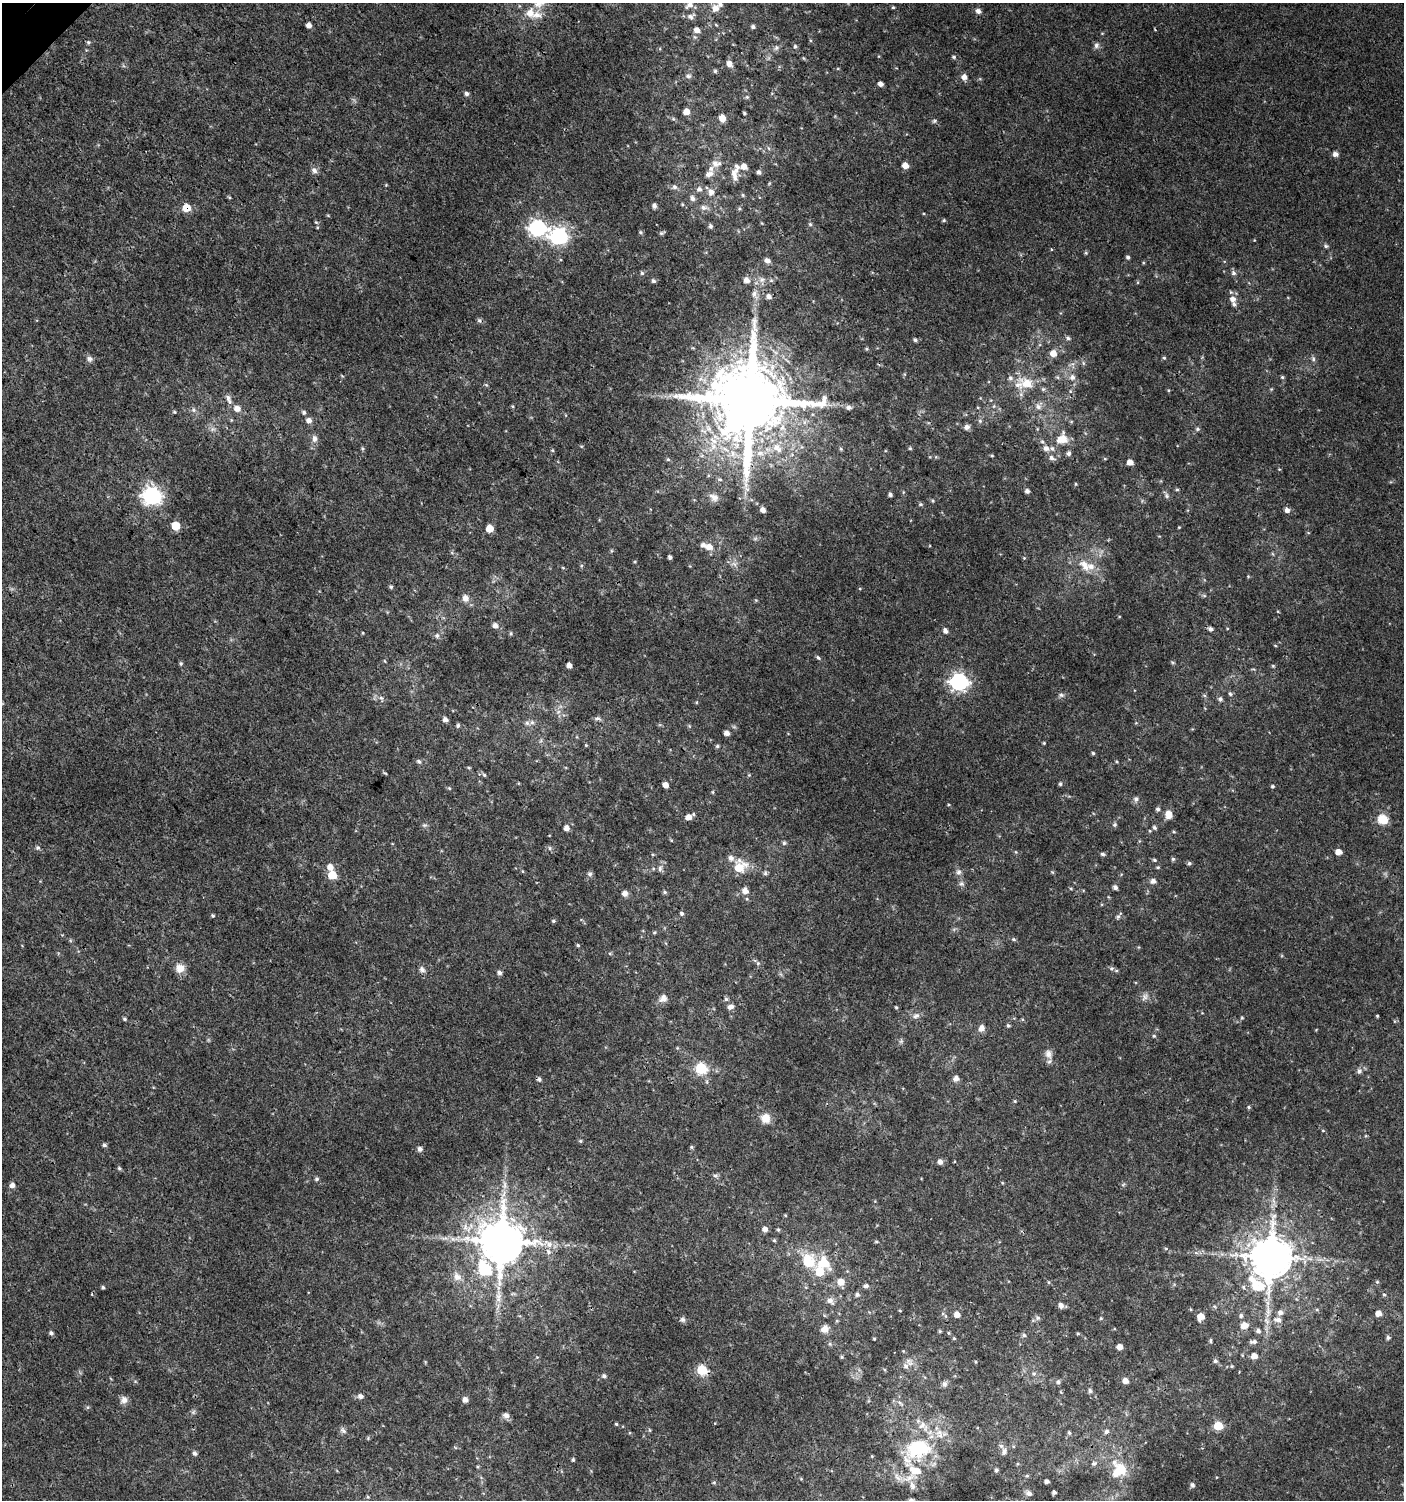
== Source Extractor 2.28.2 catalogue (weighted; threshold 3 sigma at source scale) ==
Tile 11 of 4 x 4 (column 3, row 3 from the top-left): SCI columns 3012-4413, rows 1532-3029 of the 6061 x 6086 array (HDU 1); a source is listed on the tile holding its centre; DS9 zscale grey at full resolution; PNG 1406 x 1502 px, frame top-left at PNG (2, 3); no overlay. Shown black and unused: <1% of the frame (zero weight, under 3 of 4 exposures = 4% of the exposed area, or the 3 px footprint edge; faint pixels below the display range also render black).
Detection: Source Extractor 2.28.2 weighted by HDU 2 'WHT'; one run over the whole footprint, this tile lists its part. Background 0.00379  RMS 0.0021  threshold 0.00932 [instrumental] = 3 sigma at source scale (4.5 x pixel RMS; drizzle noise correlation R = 1.50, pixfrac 1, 0.0396/0.0396 arcsec/px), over >= 5 px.
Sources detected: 367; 2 cosmic-ray / hot-pixel residue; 2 long thin detections or spike segments (spike, bleed or trail) — not listed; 21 inside a brighter listed object's ellipse — not listed separately; the other 342 listed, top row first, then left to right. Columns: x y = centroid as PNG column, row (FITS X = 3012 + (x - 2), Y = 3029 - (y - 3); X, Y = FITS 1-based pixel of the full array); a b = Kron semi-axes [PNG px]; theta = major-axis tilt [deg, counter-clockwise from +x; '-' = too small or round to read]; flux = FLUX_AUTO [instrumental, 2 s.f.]
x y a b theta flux
539 3 22 14 28 4.3
690 5 12 8 37 1.5
893 7 4 4 - 0.23
715 8 8 8 - 1.7
978 11 6 5 - 0.85
691 16 11 7 26 0.91
309 25 4 4 - 1.1
753 27 6 5 - 0.55
697 30 6 5 - 1.3
88 42 6 5 - 0.33
1096 45 9 7 75 0.68
795 46 6 5 - 0.45
776 48 8 7 - 0.62
954 57 6 4 -15 0.32
729 64 8 6 -54 0.99
715 71 5 5 - 0.3
688 76 8 6 -9 0.51
964 77 6 6 - 1.2
881 84 4 4 - 0.82
466 94 6 5 - 0.57
747 97 5 4 - 0.27
686 112 5 5 - 2.4
744 113 3 3 - 0.25
722 118 5 5 - 2.2
934 121 6 5 - 0.34
1335 154 7 6 - 0.83
716 163 13 8 -3 1.2
905 165 5 5 - 1.7
744 167 6 5 - 1.6
314 170 9 7 -47 0.81
759 172 5 4 - 0.55
709 174 10 7 25 1.1
734 174 11 8 80 1.4
675 187 6 6 - 0.57
699 189 6 6 - 0.62
711 192 9 7 89 1.1
743 195 5 4 - 0.25
229 197 5 3 - 0.21
693 198 7 6 - 0.69
654 206 5 4 - 0.68
703 207 9 7 -5 0.82
186 208 6 5 - 4.4
944 220 5 4 - 0.3
316 222 6 4 -41 0.26
810 224 5 5 - 0.34
710 226 5 4 - 0.48
537 228 8 7 - 54
640 232 5 4 - 0.31
661 233 6 5 - 0.33
558 236 8 7 - 62
1326 246 6 5 - 0.4
1086 253 5 4 - 0.25
1128 257 5 4 - 0.41
767 260 6 5 - 0.96
642 273 5 5 - 0.37
1233 273 7 7 - 0.59
761 279 8 7 - 0.97
747 280 7 6 - 1.1
653 281 5 5 - 0.5
754 294 11 7 -65 1.1
769 296 6 5 - 0.82
1233 299 8 7 - 1.5
479 321 7 5 -52 0.43
1068 338 6 6 - 0.56
915 340 5 4 - 0.4
867 349 4 4 - 0.24
1053 353 7 7 - 1.9
1164 358 5 4 - 0.28
90 359 8 7 - 0.7
1313 359 7 5 -71 0.46
1083 363 6 4 -89 0.36
1073 364 7 4 -72 0.49
1072 377 8 8 - 1.1
1282 377 5 5 - 0.28
1027 383 22 15 -16 5.4
486 385 5 3 - 0.22
1271 389 4 4 - 0.21
228 398 10 7 -59 0.98
750 401 20 19 - 2700
512 406 5 3 - 0.2
994 406 6 4 71 0.28
848 407 9 6 6 0.66
1038 407 8 7 - 0.93
237 408 7 6 - 1.5
193 410 7 6 - 0.53
174 412 4 4 - 0.23
304 412 6 5 - 0.42
309 420 6 6 - 1
980 421 6 5 - 0.41
967 427 7 6 - 0.82
212 429 7 5 -46 0.57
1197 429 6 5 - 0.42
314 439 11 7 90 0.98
1062 439 13 11 40 3.2
362 448 6 4 -72 0.27
777 448 17 11 -45 3
910 448 5 3 - 0.24
1046 448 9 7 -7 1
841 449 5 4 - 0.26
1069 454 7 5 65 0.55
792 455 6 4 -19 0.33
992 456 4 4 - 0.23
1052 458 9 6 -29 0.8
668 459 5 5 - 0.28
1105 459 5 3 - 0.18
1130 462 5 5 - 1.4
720 479 6 5 - 0.37
1076 484 5 3 - 0.21
1177 489 5 3 - 0.24
1027 491 4 4 - 0.68
890 494 4 4 - 0.5
152 496 7 7 - 84
1166 496 8 6 -72 0.52
714 497 13 10 -32 1.3
932 501 5 3 - 0.22
921 504 6 4 -1 0.35
763 510 5 4 - 0.91
1287 510 6 5 - 0.94
176 526 5 5 - 6
1179 527 4 3 - 0.16
489 529 5 5 - 3.6
755 539 7 4 19 0.34
709 547 8 7 - 1.7
1273 554 6 3 -70 0.22
670 557 4 3 - 0.52
1024 558 4 3 - 0.19
734 564 9 6 -25 0.79
1085 565 20 10 -56 2.8
1248 576 5 4 - 0.2
391 587 5 4 - 0.33
1204 596 6 4 -2 0.3
465 598 9 8 - 1.4
495 625 6 5 - 0.96
1210 629 6 5 - 0.54
945 631 6 5 - 0.79
511 633 6 5 - 0.28
437 636 6 5 - 0.49
1275 645 5 3 - 0.17
818 657 7 4 -39 0.39
385 661 5 3 - 0.18
1172 662 5 4 - 0.26
181 663 5 4 - 0.33
569 665 5 4 - 1.3
1273 666 5 4 - 0.22
959 682 7 7 - 77
1230 694 6 5 - 0.39
1061 695 7 6 - 0.52
1204 695 6 4 -19 0.26
381 698 6 5 - 0.47
1220 699 6 5 - 0.56
696 702 5 3 - 0.19
558 712 7 4 19 0.44
597 718 8 6 13 0.59
445 719 5 5 - 0.88
527 723 6 6 - 0.54
458 726 6 4 88 0.4
727 733 5 4 - 1
1044 743 4 4 - 0.21
586 745 4 3 - 0.21
717 746 5 5 - 0.33
1093 753 4 4 - 0.31
419 761 6 5 - 0.42
1117 762 5 3 - 0.22
469 767 6 3 -9 0.22
385 773 6 3 -19 0.21
484 775 5 4 - 0.32
749 775 4 4 - 0.22
1060 784 5 4 - 0.33
665 785 5 4 - 1.5
1272 786 4 4 - 0.32
449 788 5 4 - 0.25
713 792 5 3 - 0.22
1136 799 7 7 - 0.63
1158 809 5 5 - 0.47
1168 814 9 7 -82 1.9
689 817 6 5 - 1.7
1383 820 11 10 - 3.6
424 825 7 5 0 0.41
1115 825 6 6 - 0.4
566 828 6 6 - 1.1
1154 828 6 5 - 0.4
784 843 5 5 - 0.38
38 848 6 5 - 0.44
550 848 6 5 - 0.42
1016 852 5 4 - 0.21
1338 852 5 4 - 1.9
1103 854 5 4 - 0.42
731 858 7 6 - 0.92
1173 859 5 5 - 0.34
1154 860 5 4 - 0.29
1189 863 6 5 - 0.36
330 867 7 6 - 1.5
739 867 11 9 51 5.5
1158 867 5 4 - 0.23
660 869 10 6 89 0.66
522 871 5 3 - 0.19
958 872 9 8 - 0.77
765 873 7 5 78 0.37
590 874 7 7 - 0.52
332 875 5 5 - 6.8
1153 881 6 5 - 0.93
961 884 8 7 - 0.6
1115 887 5 4 - 0.61
1071 888 5 3 - 0.21
745 891 6 6 - 1.5
665 892 6 5 - 0.32
625 893 7 6 - 0.99
682 914 5 4 - 0.43
213 916 4 4 - 0.3
1119 916 11 4 52 0.46
553 921 5 4 - 0.32
654 932 6 4 29 0.25
1014 939 6 4 -4 0.34
578 945 5 4 - 0.27
610 953 6 4 -1 0.26
758 963 6 5 - 0.38
180 968 12 11 - 2
1111 968 7 7 - 0.51
422 969 9 6 -52 0.67
499 973 5 5 - 0.64
1145 996 9 8 - 0.86
663 998 11 9 34 1.3
726 999 5 5 - 0.41
731 1007 9 6 13 0.88
896 1007 4 3 - 0.22
916 1016 10 7 28 0.84
1377 1016 3 3 - 0.34
1242 1018 4 4 - 0.22
124 1019 5 4 - 0.32
1008 1025 6 4 -88 0.35
981 1028 9 8 - 1.1
1154 1036 5 5 - 0.28
901 1041 6 5 - 0.4
1048 1054 14 9 -77 1.5
701 1068 6 6 - 21
1359 1071 9 7 73 0.65
956 1078 6 5 - 1.1
1015 1101 5 4 - 0.24
1249 1107 5 4 - 0.28
765 1118 12 11 - 2.2
1323 1130 5 3 - 0.17
580 1141 5 4 - 0.27
104 1145 5 4 - 0.42
691 1147 5 4 - 0.27
420 1149 5 5 - 0.78
940 1162 6 5 - 0.85
119 1168 5 4 - 0.33
715 1175 7 4 0 0.41
316 1179 6 5 - 0.37
12 1185 5 5 - 1
1123 1185 6 4 20 0.28
785 1215 5 3 - 0.18
765 1229 6 5 - 0.98
778 1230 5 4 - 0.31
774 1240 5 4 - 0.3
501 1241 13 12 - 1100
876 1242 6 3 -8 0.24
549 1245 5 4 - 1.2
549 1252 8 5 -75 0.64
1196 1253 7 4 -19 0.39
1270 1257 13 11 66 910
808 1261 22 18 -68 6.2
457 1277 13 11 -39 1.7
841 1282 6 6 - 2.3
1377 1282 5 5 - 0.28
866 1286 6 5 - 0.58
103 1287 4 4 - 0.3
1384 1294 6 5 - 0.35
857 1295 6 5 - 0.41
498 1296 19 8 87 2.4
830 1301 10 7 -28 0.96
1061 1305 7 6 - 0.77
1214 1306 6 3 -70 0.26
900 1311 4 3 - 0.18
1268 1311 15 7 86 1.7
1280 1313 6 6 - 0.85
1378 1313 5 5 - 1.6
957 1314 5 5 - 1.6
1201 1316 6 5 - 2.6
1241 1316 7 5 89 0.47
1037 1318 7 6 - 0.53
1101 1318 5 4 - 0.22
683 1320 8 6 -10 0.59
1278 1320 11 7 -7 1.2
1244 1325 8 7 - 1.9
825 1329 9 8 - 1.4
940 1331 5 4 - 0.26
1258 1331 6 5 - 0.66
51 1333 5 4 - 0.5
948 1333 5 3 - 0.24
1078 1334 4 4 - 0.24
1024 1335 6 5 - 0.41
954 1338 5 4 - 0.26
1388 1338 6 5 - 0.42
874 1339 3 3 - 0.19
1211 1341 7 3 -90 0.27
1253 1342 10 5 4 0.63
1119 1347 5 4 - 1.4
1242 1355 5 3 - 0.17
1254 1356 5 5 - 1.7
842 1357 6 4 90 0.25
1215 1361 6 5 - 0.46
906 1366 9 7 -58 0.94
702 1370 6 5 - 16
1034 1373 7 5 -69 0.46
604 1376 6 5 - 0.54
1125 1381 5 5 - 1.4
1058 1382 6 6 - 0.44
944 1384 8 7 - 0.7
1090 1391 7 5 -89 0.46
1061 1392 5 3 - 0.19
360 1396 6 5 - 0.87
124 1400 10 9 - 1
465 1400 5 5 - 1.2
900 1403 10 4 -32 0.54
88 1407 5 4 - 0.27
193 1412 7 5 46 0.41
506 1415 9 7 -7 0.84
616 1424 4 3 - 0.25
1218 1426 5 5 - 7.9
343 1430 10 5 -37 0.62
650 1430 5 3 - 0.24
1106 1431 7 6 - 0.61
1069 1433 5 4 - 0.33
368 1438 6 3 74 0.23
918 1447 30 21 35 16
1004 1452 8 6 81 0.77
195 1453 6 5 - 0.6
872 1456 4 3 - 0.18
573 1460 5 4 - 0.29
1094 1463 8 6 30 0.54
1121 1467 21 11 -53 4.1
996 1470 5 4 - 0.37
1027 1476 5 4 - 0.25
898 1477 14 6 -48 1.2
1046 1481 4 4 - 0.74
714 1482 5 4 - 0.25
1192 1485 7 5 -71 0.41
912 1486 11 7 -72 0.9
1054 1492 4 4 - 0.48
1029 1493 7 5 -35 0.72
368 1497 5 3 - 0.22
Overlapping masked pixels (flux is a lower limit): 4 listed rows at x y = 186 208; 750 401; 1270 1257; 702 1370
Isophote crosses this tile's border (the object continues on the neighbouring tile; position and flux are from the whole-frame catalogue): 2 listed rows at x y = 539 3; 690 5